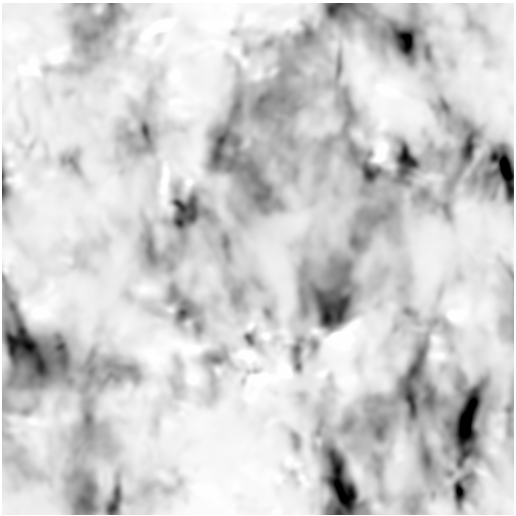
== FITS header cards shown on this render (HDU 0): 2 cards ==
NAXIS1  =                  512 /
NAXIS2  =                  512 /

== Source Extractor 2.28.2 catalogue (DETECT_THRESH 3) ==
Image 512 x 512 px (HDU 0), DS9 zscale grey, 1 PNG px = 1 image px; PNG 516 x 516 px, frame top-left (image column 1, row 512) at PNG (2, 3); no overlay
Background -1.05e+20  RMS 8.2e+19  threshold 2.45e+20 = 3 sigma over >= 5 px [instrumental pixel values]
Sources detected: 5; all 5 listed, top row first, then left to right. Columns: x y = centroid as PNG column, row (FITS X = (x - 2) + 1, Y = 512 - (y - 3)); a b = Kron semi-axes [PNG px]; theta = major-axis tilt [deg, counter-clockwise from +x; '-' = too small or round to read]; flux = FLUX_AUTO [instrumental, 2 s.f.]
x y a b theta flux
163 26 12 5 18 2.6e+22
381 87 13 7 -22 5.9e+22
379 158 12 7 37 2.9e+22
339 337 30 13 13 8.4e+22
286 372 7 5 -45 2.0e+22